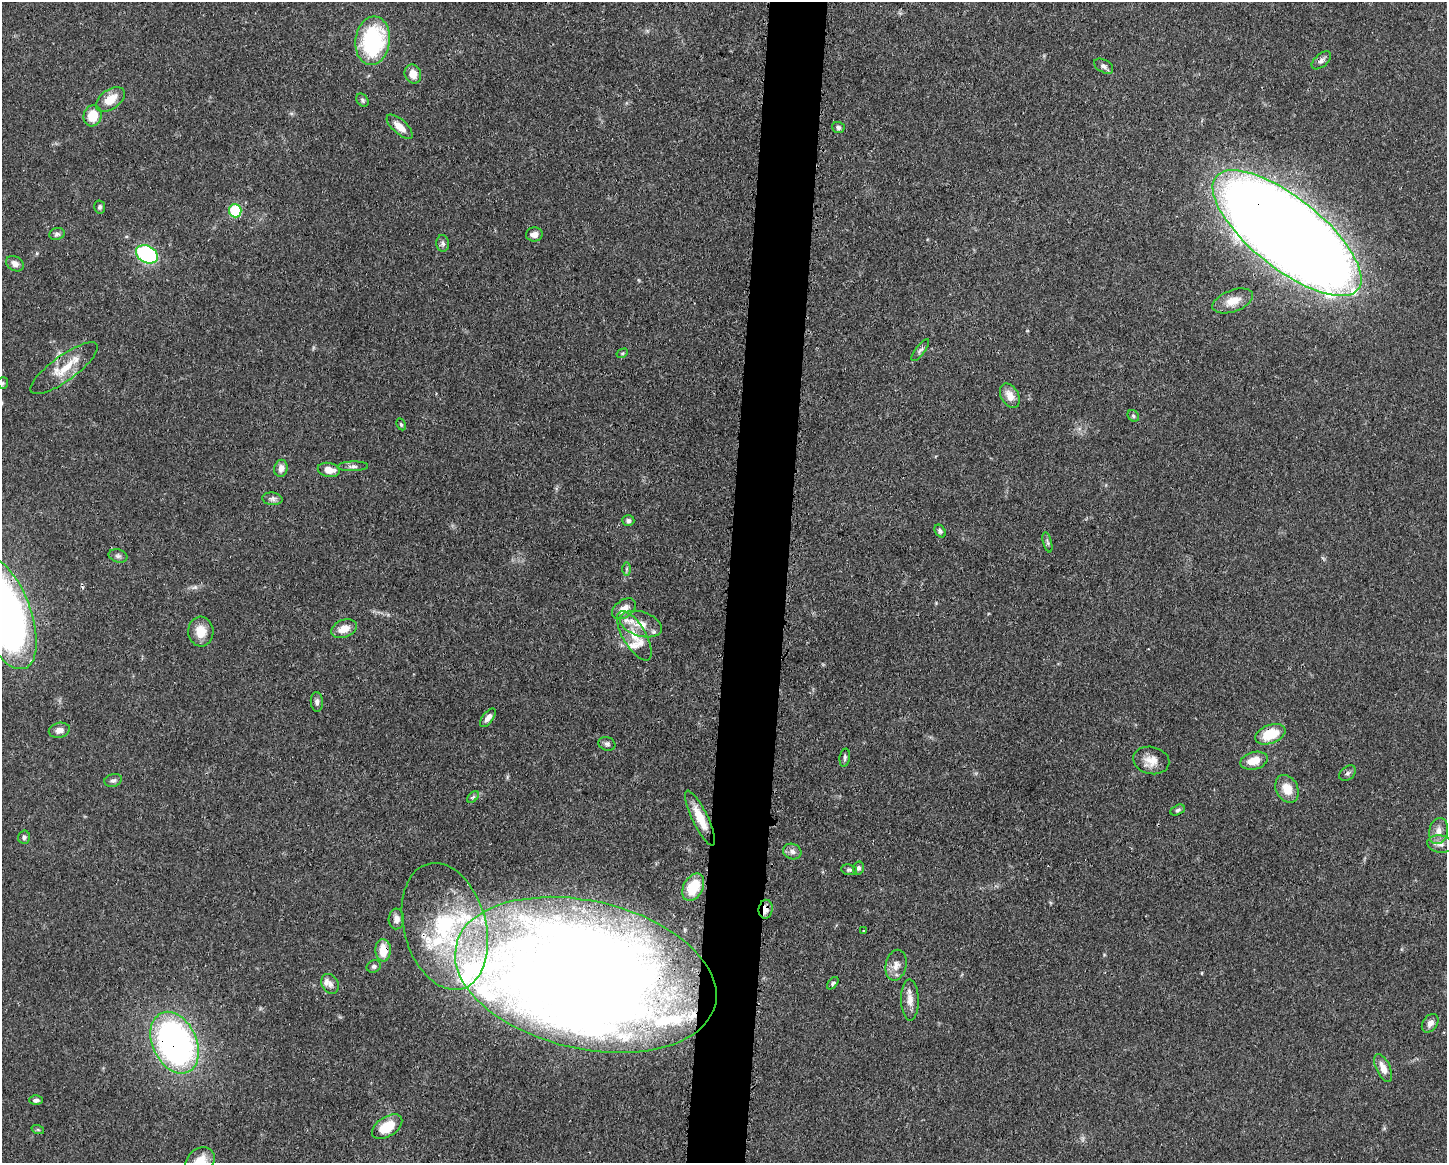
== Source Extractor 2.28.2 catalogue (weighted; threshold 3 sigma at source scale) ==
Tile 8 of 3 x 4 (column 2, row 3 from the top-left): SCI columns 1562-3006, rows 1162-2322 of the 4680 x 4646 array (HDU 1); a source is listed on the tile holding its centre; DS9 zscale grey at full resolution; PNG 1449 x 1165 px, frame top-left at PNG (2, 2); each listed source drawn as its Kron ellipse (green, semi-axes under 4 px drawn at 4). Shown black and unused: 4% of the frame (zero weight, under 3 of 4 exposures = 1% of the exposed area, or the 3 px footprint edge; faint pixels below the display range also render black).
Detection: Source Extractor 2.28.2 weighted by HDU 2 'WHT'; one run over the whole footprint, this tile lists its part. Background 0.0549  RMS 0.0032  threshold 0.0146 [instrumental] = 3 sigma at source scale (4.5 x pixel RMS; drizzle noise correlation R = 1.50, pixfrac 1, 0.05/0.05 arcsec/px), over >= 5 px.
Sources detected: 91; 3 inside a brighter object's white glare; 1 cosmic-ray / hot-pixel residue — neither listed nor drawn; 8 inside a brighter listed object's ellipse — not listed separately; the other 79 listed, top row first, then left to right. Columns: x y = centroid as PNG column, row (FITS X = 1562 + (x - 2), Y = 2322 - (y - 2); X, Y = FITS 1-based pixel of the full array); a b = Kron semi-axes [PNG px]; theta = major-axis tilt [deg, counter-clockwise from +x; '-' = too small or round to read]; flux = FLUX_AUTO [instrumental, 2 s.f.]
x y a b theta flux
373 41 24 17 82 35
1321 60 11 6 40 1.3
1104 66 10 6 -31 1.1
413 74 9 8 - 3.6
110 99 16 9 35 5.5
362 100 7 5 -50 0.68
93 116 11 9 75 7
400 127 16 7 -42 3.7
838 127 6 5 - 0.82
100 207 6 5 - 0.72
235 211 6 6 - 20
1287 233 91 35 -39 1100
57 234 8 6 15 0.88
534 234 8 7 - 1.8
443 243 8 6 -84 0.92
147 254 12 8 -29 39
15 264 9 7 -32 1.8
1233 301 21 10 20 4.3
920 350 13 4 52 0.9
622 353 6 4 29 0.4
64 368 41 12 36 8.2
3 383 6 5 - 0.52
1010 396 13 8 -60 3.3
1133 416 6 5 - 0.55
401 424 6 4 -63 0.44
353 466 15 5 2 1.1
281 468 8 6 78 2
329 470 11 7 -11 3.2
272 499 10 6 -6 1.1
628 521 6 5 - 0.79
940 531 7 5 -54 0.82
1047 542 10 3 -75 0.68
118 556 9 6 -18 0.99
627 569 7 4 90 0.54
624 609 13 8 36 3.3
4 612 60 26 -69 250
641 624 22 12 -17 5.8
344 629 13 8 21 3.8
201 632 15 12 -83 4.9
634 636 28 11 -59 6.9
317 702 10 6 -87 1
488 718 11 5 53 1.9
59 730 10 7 12 2
1270 734 16 9 20 9.7
607 744 8 6 -17 0.91
845 758 9 5 80 0.78
1151 760 18 13 -12 4
1254 761 14 8 15 4.7
1348 773 9 6 39 0.91
113 780 9 6 17 0.98
1287 789 14 11 -63 5.2
473 797 7 4 44 0.58
1178 810 7 4 27 0.61
700 818 30 8 -64 6.6
1439 831 13 9 77 2.7
24 837 6 6 - 0.89
1440 844 13 8 -8 2
792 852 9 7 -20 1.4
858 868 6 5 - 0.83
849 870 8 5 -6 0.67
693 887 15 9 61 11
766 909 9 7 81 2.1
396 919 10 7 87 1.9
445 926 65 41 -75 48
864 930 3 2 - 0.33
383 950 11 7 -87 5.9
896 965 15 10 78 2.7
374 966 7 6 - 0.73
586 975 133 74 -13 690
833 983 7 4 50 0.57
330 984 10 8 -60 1.5
910 1000 20 9 -88 3
1430 1023 10 7 55 1.7
175 1043 32 22 -65 120
1383 1068 15 7 -64 3.4
36 1100 6 5 - 0.93
387 1127 17 9 32 8.4
38 1130 6 4 -19 0.44
200 1161 16 12 44 6.8
Overlapping masked pixels (flux is a lower limit): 9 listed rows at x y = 1287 233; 64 368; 4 612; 1270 734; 766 909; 445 926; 383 950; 586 975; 175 1043
Isophote crosses this tile's border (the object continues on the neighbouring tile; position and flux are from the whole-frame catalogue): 2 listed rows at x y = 4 612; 200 1161